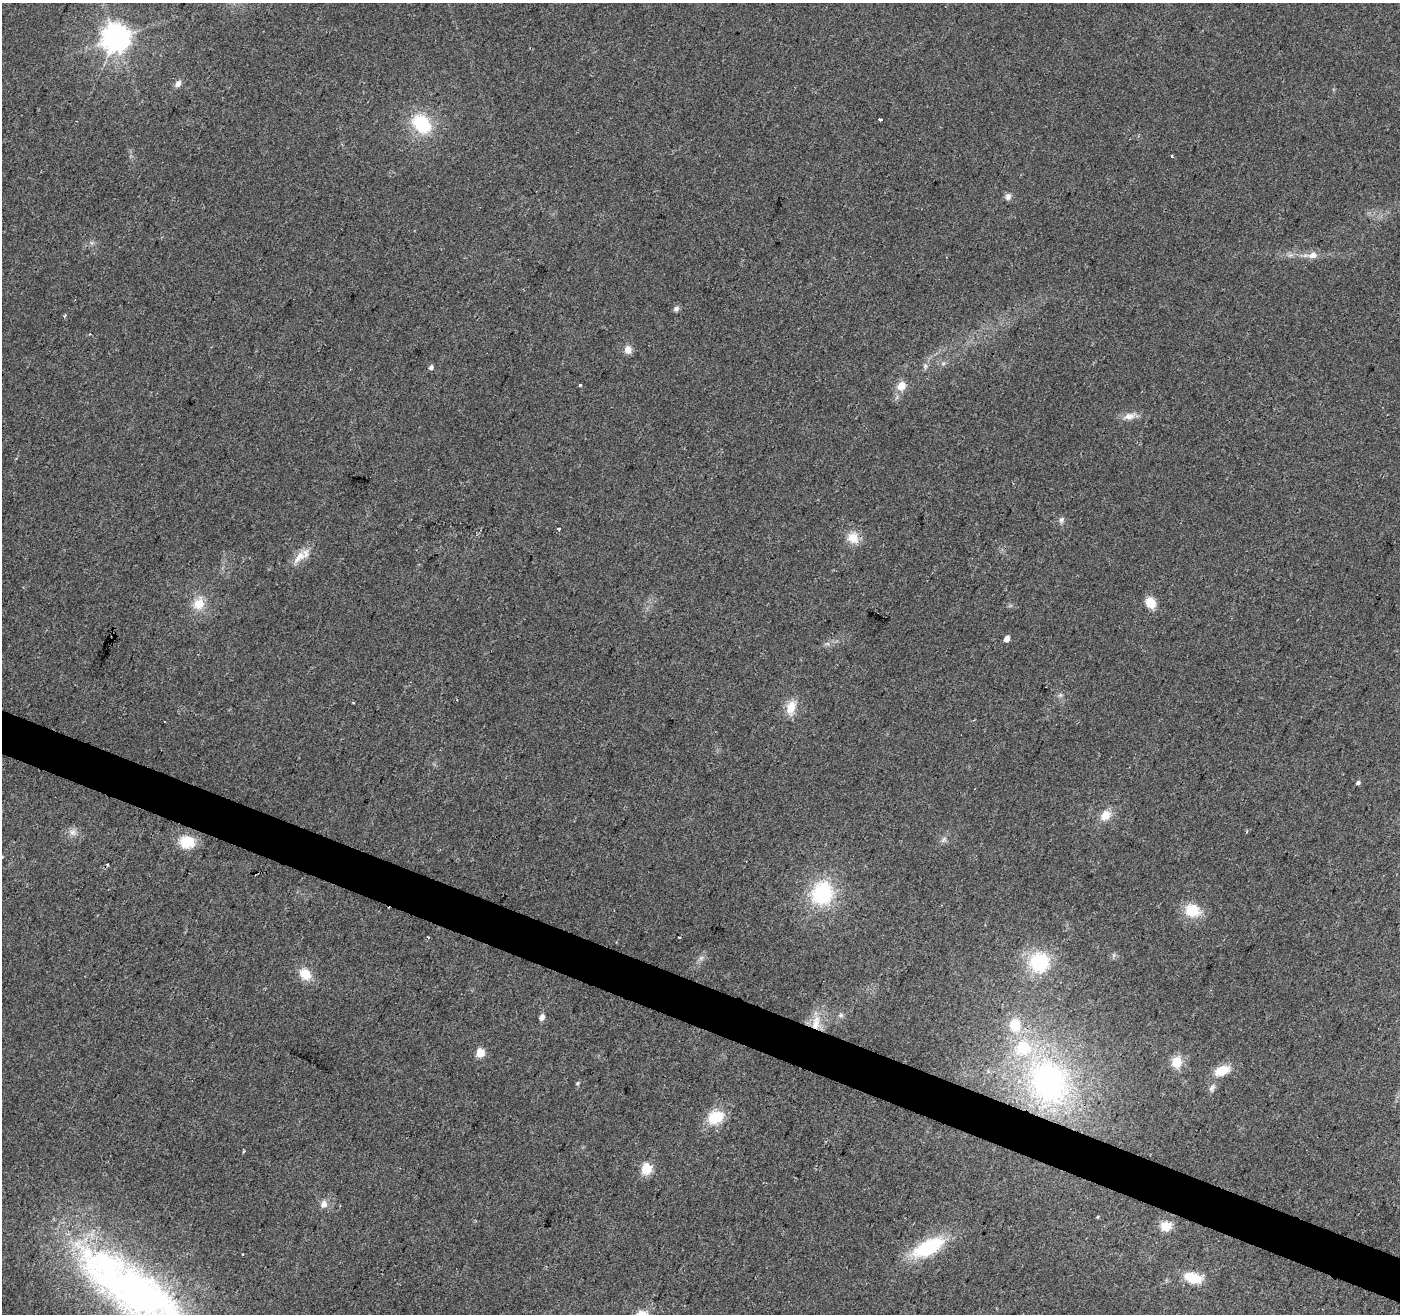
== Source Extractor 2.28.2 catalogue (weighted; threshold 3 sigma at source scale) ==
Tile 6 of 4 x 4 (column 2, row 2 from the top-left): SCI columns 1399-2796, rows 2831-4142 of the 5600 x 5726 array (HDU 1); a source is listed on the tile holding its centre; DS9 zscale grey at full resolution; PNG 1402 x 1316 px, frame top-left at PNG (2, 3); no overlay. Shown black and unused: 3% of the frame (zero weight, under 2 of 3 exposures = <1% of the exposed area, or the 3 px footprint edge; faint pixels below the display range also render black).
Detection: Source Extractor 2.28.2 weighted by HDU 2 'WHT'; one run over the whole footprint, this tile lists its part. Background 0.0484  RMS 0.0068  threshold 0.0306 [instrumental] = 3 sigma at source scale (4.5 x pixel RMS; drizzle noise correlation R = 1.50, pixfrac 1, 0.0396/0.0396 arcsec/px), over >= 5 px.
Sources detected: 63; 3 cosmic-ray / hot-pixel residue — not listed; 2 inside a brighter listed object's ellipse — not listed separately; the other 58 listed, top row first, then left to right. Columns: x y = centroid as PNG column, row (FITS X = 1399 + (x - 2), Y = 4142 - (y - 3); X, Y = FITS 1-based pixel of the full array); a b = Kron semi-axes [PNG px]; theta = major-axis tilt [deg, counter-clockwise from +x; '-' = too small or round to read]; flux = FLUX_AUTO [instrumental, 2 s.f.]
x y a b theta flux
116 38 9 9 - 940
178 83 7 6 - 3.7
880 120 4 3 - 1.6
421 124 21 16 -47 36
1172 156 3 2 - 1.2
1008 196 9 8 - 2.9
1313 255 11 9 11 5.4
676 308 8 6 25 1.9
65 315 5 3 - 1
628 350 10 9 - 4.3
943 363 6 6 - 1.5
925 366 7 4 -90 1.5
431 367 5 5 - 2.3
580 385 3 3 - 3
901 386 11 9 45 7.6
1129 416 18 9 14 5.8
1061 520 8 6 57 1.9
559 529 3 3 - 1.8
853 538 16 13 -48 9.8
299 557 26 10 43 9.1
1151 603 10 8 -60 13
199 604 16 13 59 12
1007 638 5 4 - 6
827 644 7 4 18 1.4
1060 695 6 6 - 1.5
457 700 3 2 - 0.83
791 707 18 11 77 11
1358 782 5 4 - 1.6
1105 815 14 11 45 8.6
73 832 10 9 - 3.7
944 839 9 4 55 1.9
187 842 13 12 - 21
2 857 3 3 - 2.7
822 893 23 21 68 55
1192 910 16 13 -18 19
428 937 3 3 - 1.1
679 938 3 2 - 0.62
701 958 8 5 45 2
1039 962 21 20 - 42
305 974 15 12 -40 11
841 1015 6 6 - 1.5
542 1017 6 5 - 3.8
816 1023 22 11 81 13
1015 1025 12 10 88 16
480 1053 5 5 - 26
1177 1062 14 11 74 11
1222 1071 19 11 23 13
1049 1081 58 48 -65 180
577 1083 6 4 53 1.1
1212 1088 11 6 53 2.6
715 1117 19 14 24 20
243 1152 3 2 - 1.1
646 1169 12 11 - 11
324 1204 9 8 - 4.5
1166 1226 10 9 - 12
928 1247 29 14 26 53
1193 1278 19 10 -14 19
137 1292 141 57 -33 340
Overlapping masked pixels (flux is a lower limit): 1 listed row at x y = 816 1023
Isophote crosses this tile's border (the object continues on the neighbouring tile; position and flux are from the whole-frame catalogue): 2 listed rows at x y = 2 857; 137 1292